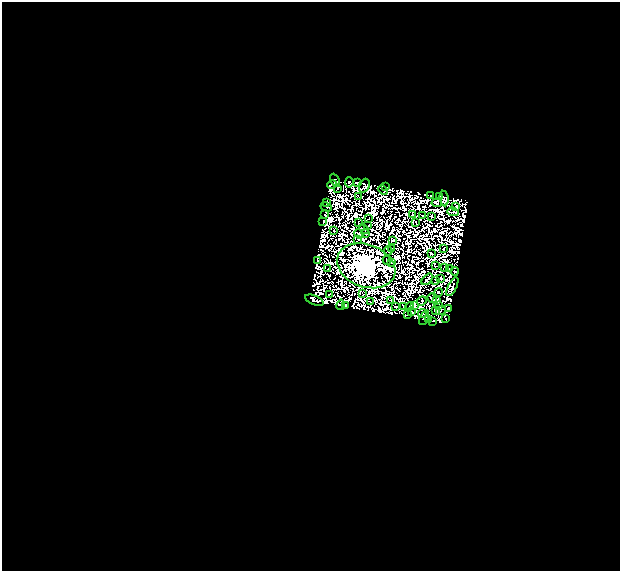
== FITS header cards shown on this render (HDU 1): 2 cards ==
NAXIS1  =                  618
NAXIS2  =                  569

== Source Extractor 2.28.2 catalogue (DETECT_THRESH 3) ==
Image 618 x 569 px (HDU 1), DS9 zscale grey, 1 PNG px = 1 image px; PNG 622 x 573 px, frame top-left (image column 1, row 569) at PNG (2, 2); each listed source drawn as its Kron ellipse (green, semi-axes under 4 px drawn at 4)
Background 3.14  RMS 4.0e-05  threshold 1.20e-04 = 3 sigma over >= 5 px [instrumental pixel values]
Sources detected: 150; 75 with non-positive FLUX_AUTO (blend fragments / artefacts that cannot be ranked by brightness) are neither listed nor drawn; the other 75 listed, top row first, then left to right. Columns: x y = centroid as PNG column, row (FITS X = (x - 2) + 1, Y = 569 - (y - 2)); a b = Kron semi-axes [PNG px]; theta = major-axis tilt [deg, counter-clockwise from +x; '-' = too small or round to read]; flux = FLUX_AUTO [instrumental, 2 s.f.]
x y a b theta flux
335 180 7 4 -65 9.8
349 182 5 2 - 14
358 183 3 3 - 32
332 185 5 2 - 26
364 186 7 5 67 22
386 187 2 2 - 6.4
338 189 3 2 - 9.4
383 190 5 2 - 12
358 196 2 2 - 4.3
431 196 3 2 - 7.2
440 196 2 2 - 5.6
444 198 8 4 -82 37
327 202 4 3 - 26
437 203 5 4 - 15
326 207 6 2 -26 10
456 207 4 2 - 3
453 212 6 3 -6 12
325 215 3 3 - 4.1
412 215 2 2 - 8.6
422 216 4 3 - 19
431 216 2 2 - 22
368 219 3 2 - 10
323 221 3 2 - 13
416 222 3 2 - 13
358 223 3 2 - 17
367 226 4 2 - 4.1
364 229 5 2 - 5.8
334 230 2 2 - 9.9
359 234 5 2 - 3.7
365 234 2 2 - 9.5
358 239 2 2 - 7.9
393 240 3 2 - 10
391 248 2 2 - 12
443 249 2 2 - 4.3
388 251 4 2 - 6.9
431 253 3 2 - 14
318 260 4 2 - 11
387 260 4 3 - 19
391 263 2 2 - 4.3
366 266 30 21 -20 64000
435 266 2 2 - 15
444 268 4 2 - 0.33
449 268 4 2 - 29
328 269 3 2 - 12
455 271 4 2 - 1
441 278 4 2 - 10
427 279 7 3 48 2.6
436 281 3 2 - 8.3
452 287 10 3 63 38
438 292 4 2 - 20
329 294 3 2 - 10
363 294 2 2 - 3.3
432 298 5 3 - 6.2
314 300 10 4 -22 39
391 300 2 2 - 5.2
437 300 4 2 - 6.7
422 301 5 3 - 2.9
370 302 2 2 - 13
341 305 5 3 - 24
438 305 3 2 - 2.8
346 306 4 3 - 23
396 306 3 2 - 8.6
403 306 2 2 - 3.7
410 306 4 2 - 2.7
414 306 3 3 - 21
448 308 4 2 - 19
436 310 3 3 - 4.5
441 310 5 2 - 2.5
412 312 2 2 - 17
422 313 5 3 - 16
408 314 4 2 - 8.4
424 318 8 3 66 50
428 319 4 2 - 27
446 319 3 2 - 16
433 321 3 2 - 12
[75 non-positive-flux detections neither listed nor drawn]